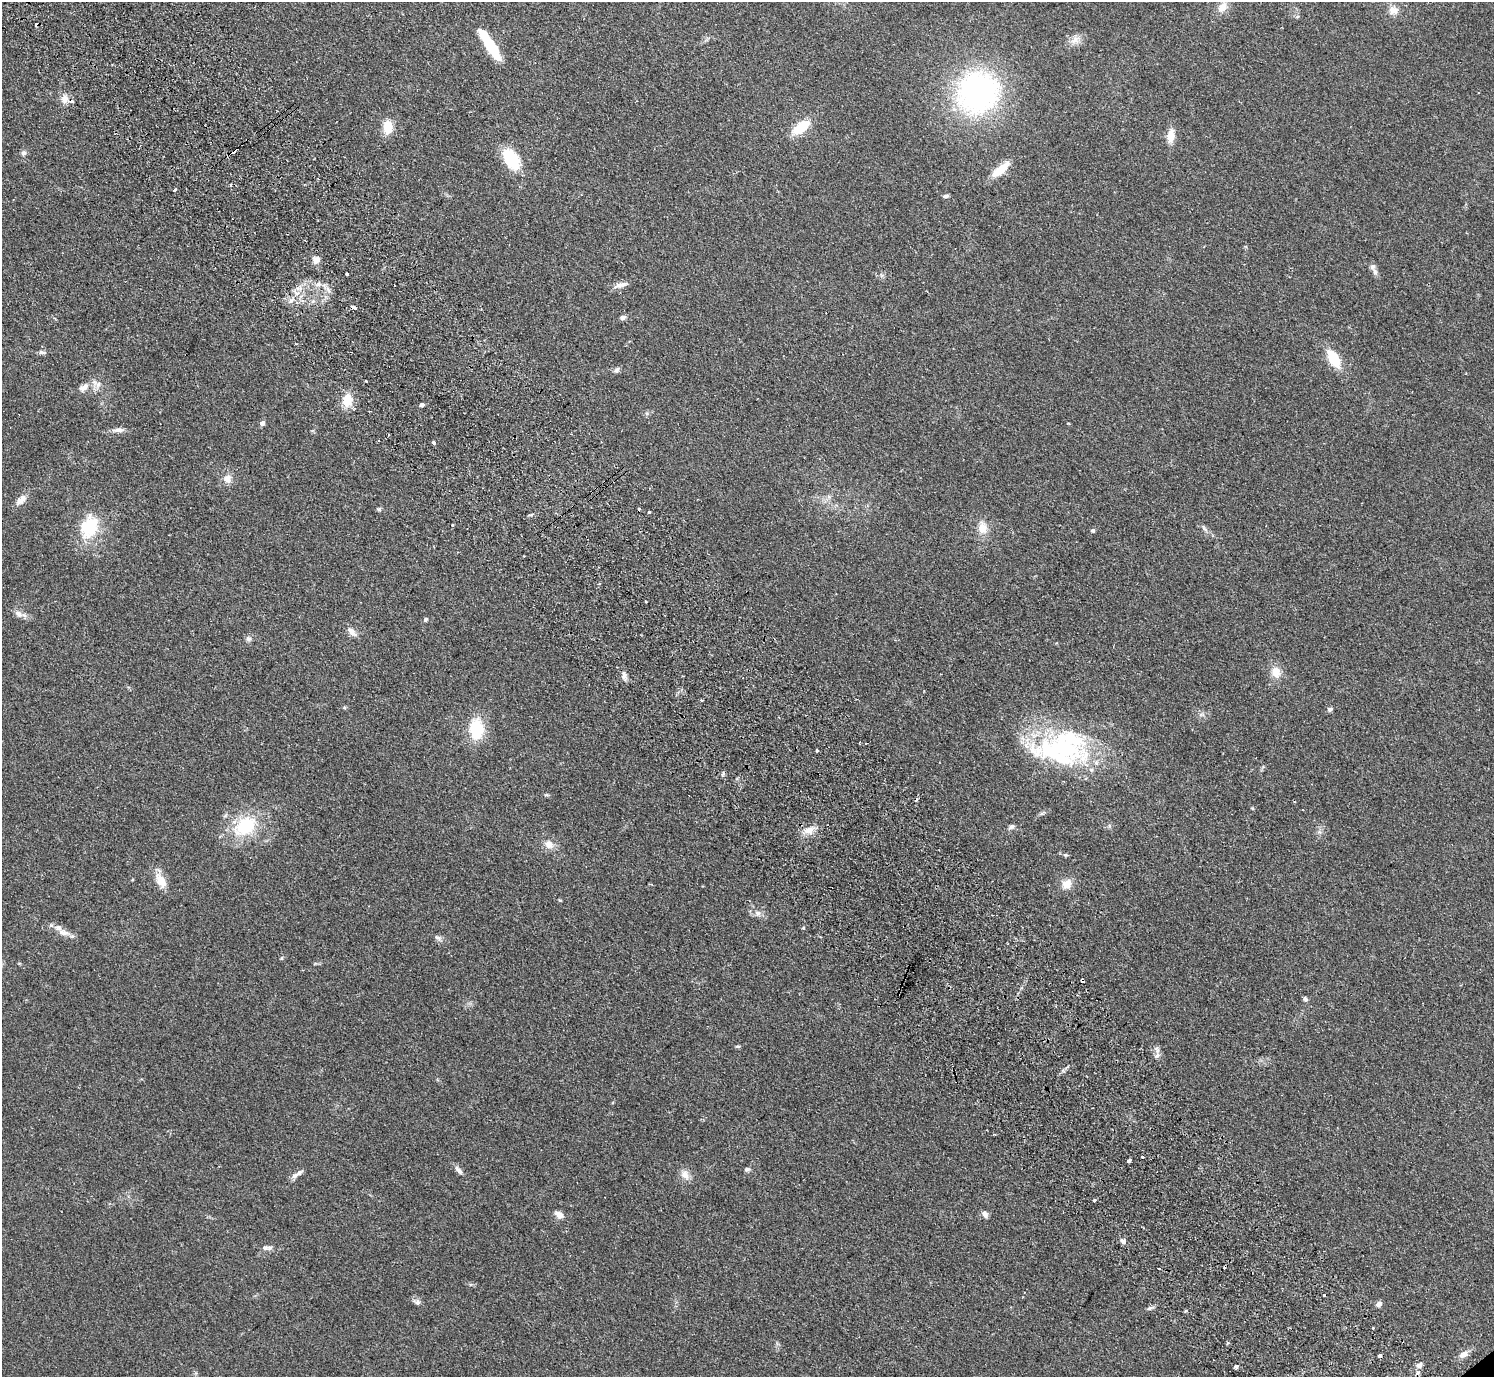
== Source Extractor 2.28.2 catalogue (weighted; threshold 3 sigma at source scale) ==
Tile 11 of 4 x 4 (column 3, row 3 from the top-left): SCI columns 3029-4520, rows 1576-2950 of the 6057 x 6041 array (HDU 1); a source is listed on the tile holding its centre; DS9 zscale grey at full resolution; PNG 1496 x 1379 px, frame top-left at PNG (2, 2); no overlay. Shown black and unused: <1% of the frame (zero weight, under 2 of 3 exposures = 3% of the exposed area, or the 3 px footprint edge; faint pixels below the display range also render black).
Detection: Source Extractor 2.28.2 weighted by HDU 2 'WHT'; one run over the whole footprint, this tile lists its part. Background 0.19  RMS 0.011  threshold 0.05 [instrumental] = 3 sigma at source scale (4.5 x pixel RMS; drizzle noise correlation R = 1.50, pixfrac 1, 0.05/0.05 arcsec/px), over >= 5 px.
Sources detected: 103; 1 inside a brighter object's white glare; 9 cosmic-ray / hot-pixel residue — not listed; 3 inside a brighter listed object's ellipse — not listed separately; the other 90 listed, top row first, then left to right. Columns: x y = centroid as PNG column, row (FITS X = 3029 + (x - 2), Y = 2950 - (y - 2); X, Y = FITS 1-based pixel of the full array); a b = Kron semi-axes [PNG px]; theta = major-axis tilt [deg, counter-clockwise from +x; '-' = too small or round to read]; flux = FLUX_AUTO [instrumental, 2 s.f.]
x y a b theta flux
1222 7 15 10 53 9.4
1393 10 13 11 6 8.6
1075 40 15 8 36 7.8
490 45 28 7 -58 68
978 92 46 43 49 230
65 99 11 9 81 7.9
388 127 13 9 90 19
801 127 26 11 36 23
1171 136 16 8 84 13
233 152 5 3 - 5.6
24 153 8 7 - 3
511 159 22 13 -57 50
1000 169 21 8 40 23
174 190 4 3 - 4.2
946 196 8 4 7 2.3
316 260 9 8 - 6.6
1372 267 9 7 63 3.9
347 274 3 3 - 3.4
621 285 20 6 14 6.8
328 290 9 3 -45 3.1
290 301 7 4 89 2.8
354 308 5 3 - 5.1
623 317 7 6 - 2.7
42 352 11 5 -8 2.8
1334 359 21 11 -56 30
617 370 8 7 - 2.9
366 381 2 2 - 0.92
84 387 17 9 33 8.9
347 400 15 10 80 19
422 405 4 4 - 4.8
262 423 5 4 - 4.8
118 430 16 5 2 5.3
388 435 3 2 - 0.96
434 443 3 3 - 6.4
227 479 11 10 - 7.4
21 500 16 8 39 7.9
379 509 6 5 - 1.7
649 512 3 3 - 6.4
452 525 3 3 - 2.3
89 527 34 24 68 44
982 528 17 12 -80 13
1204 529 10 4 -45 2.9
1093 530 4 4 - 2.6
646 601 3 2 - 1.2
19 614 12 8 -46 5.6
426 619 5 5 - 1.9
352 632 16 7 -44 6.4
248 639 7 7 - 3.2
1276 672 14 11 -80 12
624 676 9 6 82 4.7
702 700 3 3 - 1.4
1330 709 7 5 16 2.5
476 729 24 15 -88 43
1062 748 81 32 -7 160
817 750 3 3 - 2.8
246 826 30 20 32 57
1011 827 9 5 31 3
809 830 14 10 20 10
549 844 13 11 -43 8.8
1065 855 6 5 - 1.8
161 881 17 10 -61 15
1067 884 12 10 37 11
560 900 5 3 - 1
758 913 8 8 - 4.6
803 928 5 3 - 0.89
64 933 15 8 -11 8.3
437 937 9 5 -34 3.2
282 958 6 3 71 1.2
1082 980 4 3 - 4
1305 999 6 5 - 2.6
1157 1055 8 6 29 3.7
1142 1157 3 3 - 3.1
1129 1160 4 3 - 7.7
747 1169 7 5 -11 2.6
458 1170 13 6 -49 4.3
295 1175 10 6 33 4.3
685 1175 13 10 -52 7.7
1094 1200 3 3 - 2
559 1214 11 7 -34 6.4
985 1214 9 6 -53 4.2
1123 1241 7 6 - 3.6
265 1248 10 6 1 4.1
1159 1269 3 3 - 3.1
417 1302 9 7 -22 3.8
1379 1304 6 5 - 5
1373 1328 3 3 - 1.6
1463 1354 12 7 34 6.8
1380 1356 4 3 - 6.4
1419 1365 9 7 36 4.3
1235 1367 4 3 - 12
Overlapping masked pixels (flux is a lower limit): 4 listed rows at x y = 233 152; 354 308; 1082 980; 1380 1356
Unlisted compact peaks at least as high as the median listed source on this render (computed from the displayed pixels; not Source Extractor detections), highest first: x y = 1150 1308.